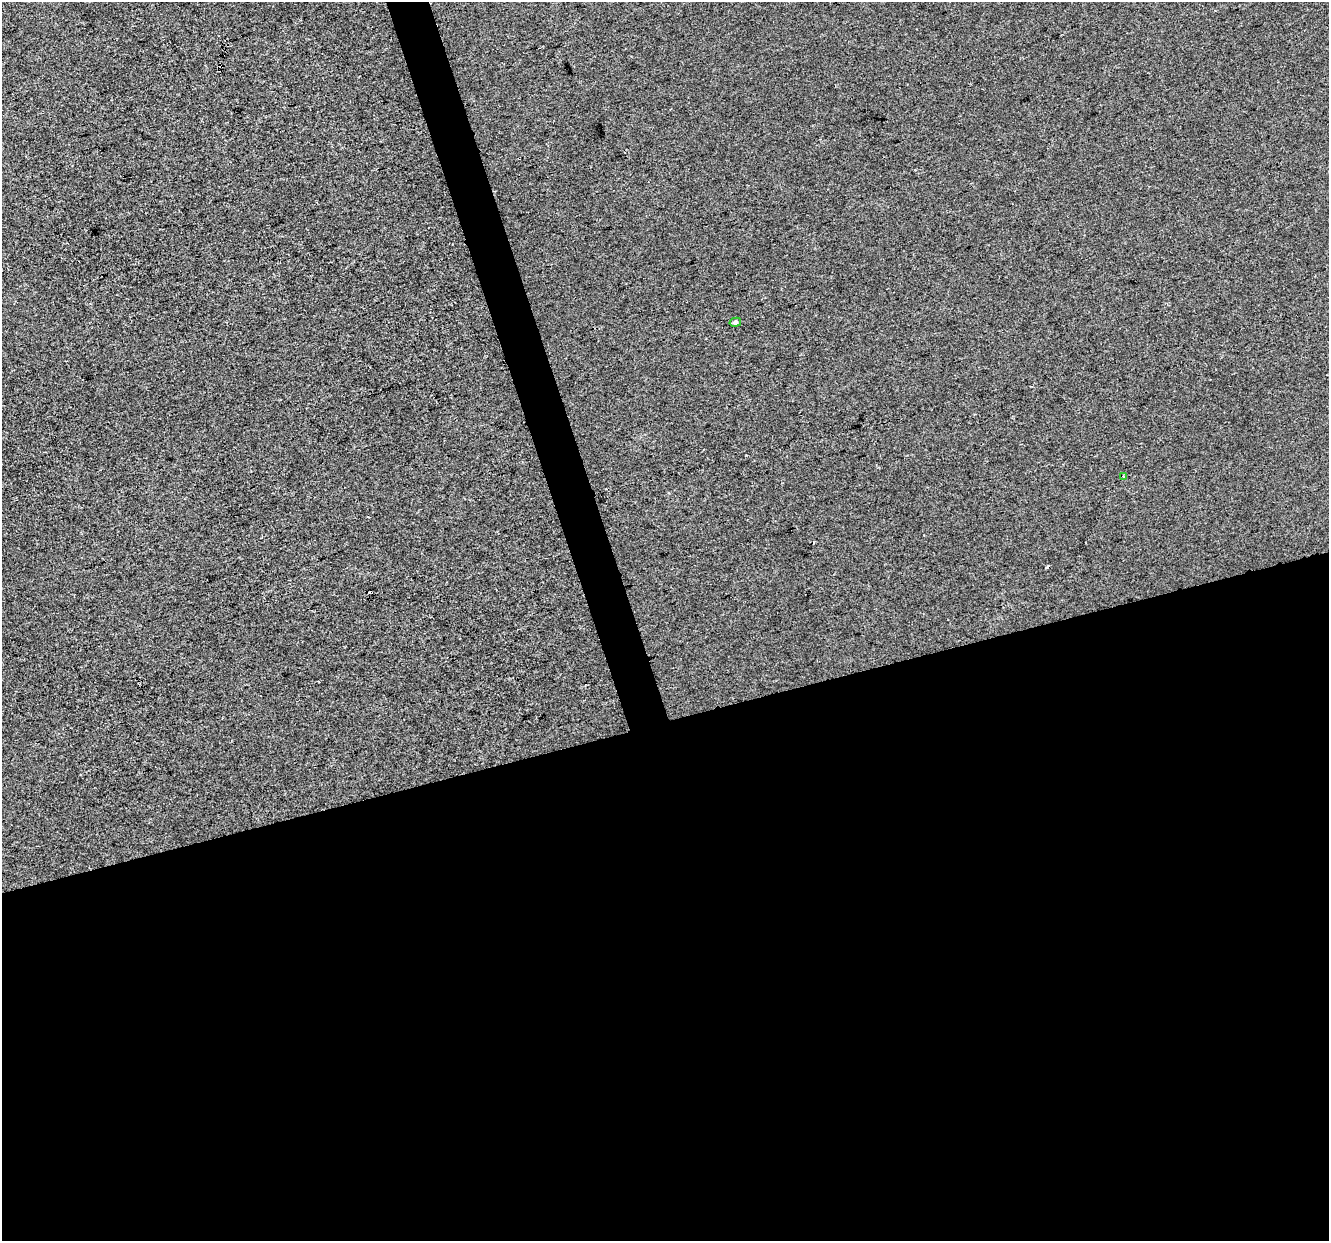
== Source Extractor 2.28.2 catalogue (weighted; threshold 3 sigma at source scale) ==
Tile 15 of 4 x 4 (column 3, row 4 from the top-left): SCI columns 2655-3981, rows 110-1348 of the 5308 x 5123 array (HDU 1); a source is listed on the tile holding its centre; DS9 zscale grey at full resolution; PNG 1331 x 1243 px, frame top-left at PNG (2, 2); each listed source drawn as its Kron ellipse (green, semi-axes under 4 px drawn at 4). Shown black and unused: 44% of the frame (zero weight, under 2 of 3 exposures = <1% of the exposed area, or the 3 px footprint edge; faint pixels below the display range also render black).
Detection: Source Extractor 2.28.2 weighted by HDU 2 'WHT'; one run over the whole footprint, this tile lists its part. Background -8.58e-04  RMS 0.0056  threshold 0.0252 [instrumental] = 3 sigma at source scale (4.5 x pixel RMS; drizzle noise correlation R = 1.50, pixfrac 1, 0.0396/0.0396 arcsec/px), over >= 5 px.
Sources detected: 4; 2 cosmic-ray / hot-pixel residue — neither listed nor drawn; the other 2 listed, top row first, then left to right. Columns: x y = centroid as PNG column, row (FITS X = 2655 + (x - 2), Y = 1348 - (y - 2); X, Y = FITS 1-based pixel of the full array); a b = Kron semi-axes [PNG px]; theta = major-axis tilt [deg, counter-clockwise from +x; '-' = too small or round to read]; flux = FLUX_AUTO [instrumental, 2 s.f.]
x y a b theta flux
735 322 6 4 12 1.4
1123 476 4 2 - 0.42